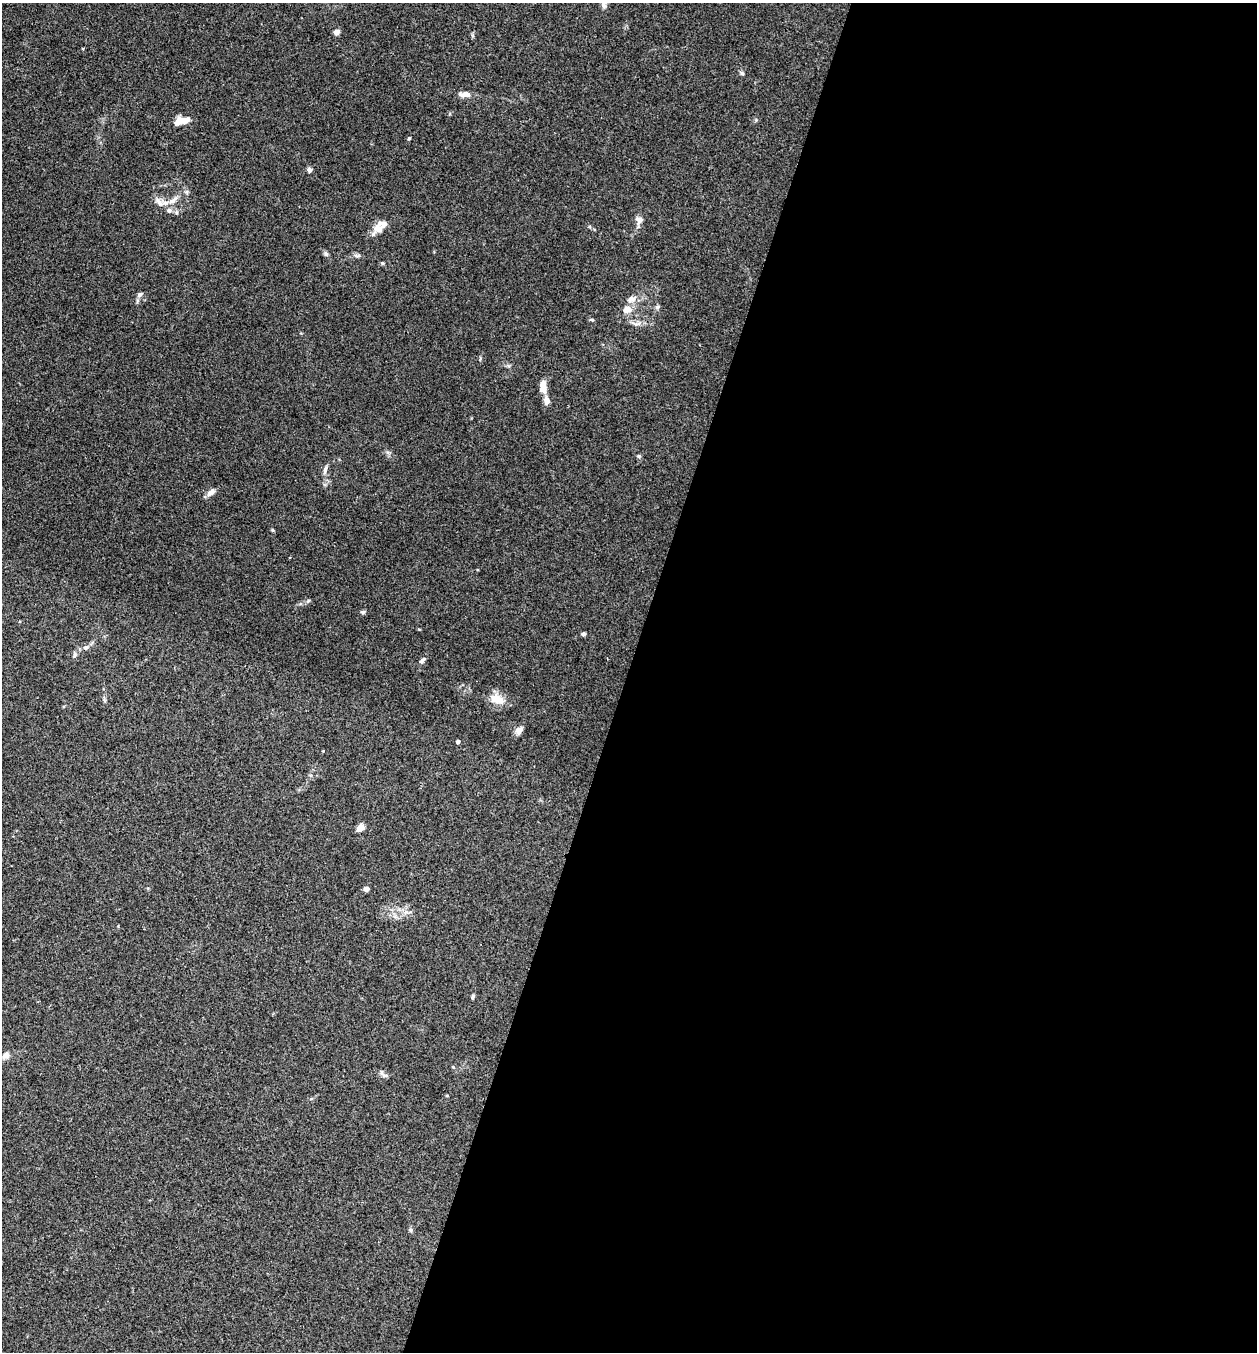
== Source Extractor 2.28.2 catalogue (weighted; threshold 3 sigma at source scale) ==
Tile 12 of 4 x 4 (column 4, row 3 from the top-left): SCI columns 4030-5284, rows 1352-2701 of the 5419 x 5403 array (HDU 1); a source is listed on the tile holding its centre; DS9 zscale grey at full resolution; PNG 1259 x 1354 px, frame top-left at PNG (2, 3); no overlay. Shown black and unused: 50% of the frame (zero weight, under 3 of 4 exposures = <1% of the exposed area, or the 3 px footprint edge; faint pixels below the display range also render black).
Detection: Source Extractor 2.28.2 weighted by HDU 2 'WHT'; one run over the whole footprint, this tile lists its part. Background 0.0288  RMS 0.0045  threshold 0.0202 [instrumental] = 3 sigma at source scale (4.5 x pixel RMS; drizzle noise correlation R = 1.50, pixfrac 1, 0.05/0.05 arcsec/px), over >= 5 px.
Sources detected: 45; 4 inside a brighter listed object's ellipse — not listed separately; the other 41 listed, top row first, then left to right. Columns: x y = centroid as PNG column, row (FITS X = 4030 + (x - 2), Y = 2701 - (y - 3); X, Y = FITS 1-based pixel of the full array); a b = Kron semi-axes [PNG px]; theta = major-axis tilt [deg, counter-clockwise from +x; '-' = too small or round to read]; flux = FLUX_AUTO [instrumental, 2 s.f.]
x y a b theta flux
604 4 12 7 -90 2
336 32 4 4 - 5.4
742 73 6 5 - 0.79
465 94 15 6 0 3.4
183 120 13 7 -1 5.2
409 138 4 4 - 0.46
309 170 6 5 - 1.2
187 192 7 4 -72 0.8
173 200 17 6 42 3
159 202 16 7 -53 2.6
176 212 6 4 -72 0.67
639 220 11 9 87 2.2
377 228 13 10 -26 4.1
326 254 7 5 -57 0.96
357 255 9 4 -9 1
382 263 5 4 - 0.52
140 294 6 6 - 1.2
631 299 12 8 19 2.4
627 310 12 10 30 3.7
592 319 7 3 -10 0.57
636 324 14 5 -3 2
543 386 15 8 -89 4.1
546 401 10 7 -79 2.6
639 456 5 4 - 0.76
325 469 13 5 74 1.7
211 492 12 7 39 2.3
363 612 6 5 - 0.76
583 634 5 4 - 0.96
86 648 7 6 - 1.3
74 655 6 5 - 0.84
422 660 10 5 41 1.2
497 699 22 11 -20 6
519 730 11 7 53 2.3
458 742 4 4 - 0.78
360 827 8 6 41 2.8
366 889 4 4 - 2.6
473 997 5 4 - 0.85
6 1055 5 4 - 5.5
453 1067 4 4 - 0.4
385 1075 10 4 -1 1.1
411 1230 6 4 -89 0.73
Isophote crosses this tile's border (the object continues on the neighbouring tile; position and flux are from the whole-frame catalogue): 1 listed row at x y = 604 4